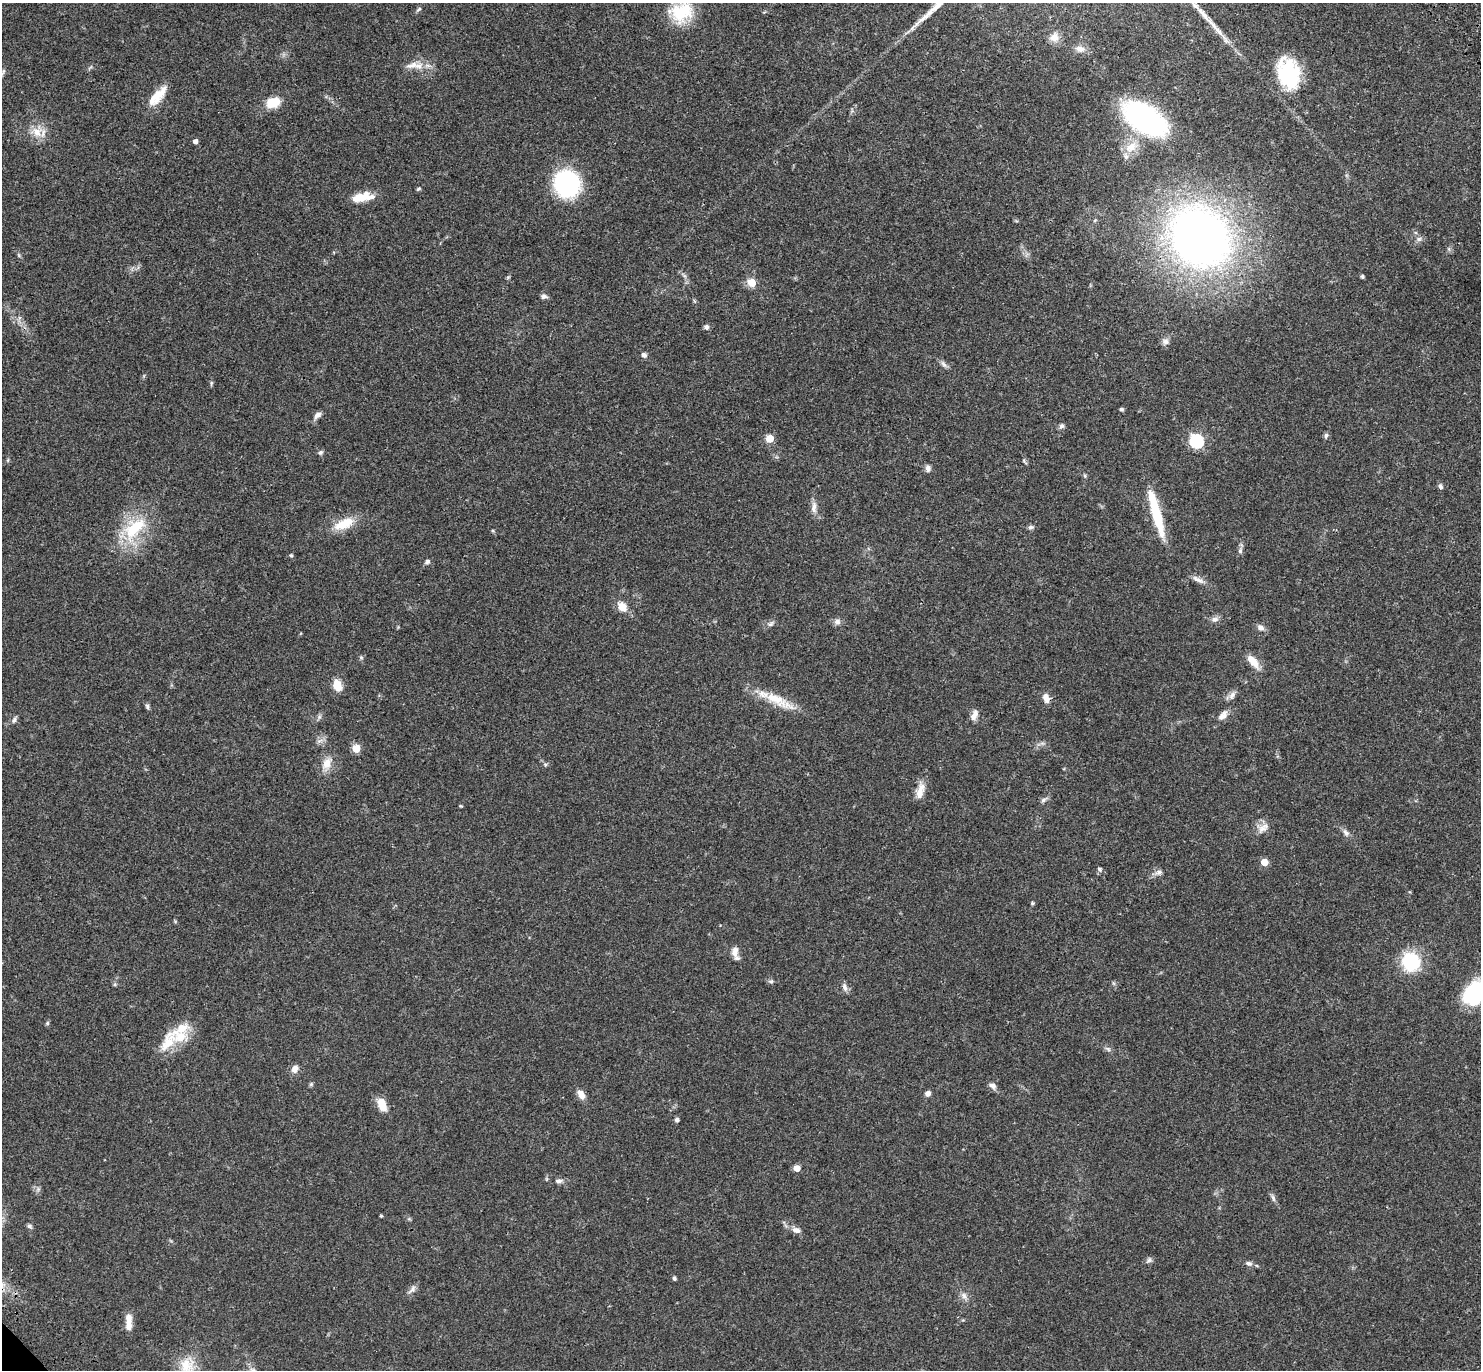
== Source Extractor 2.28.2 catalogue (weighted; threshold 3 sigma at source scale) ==
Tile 10 of 4 x 4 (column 2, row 3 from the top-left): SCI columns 1578-3056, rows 1614-2981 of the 6115 x 6103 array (HDU 1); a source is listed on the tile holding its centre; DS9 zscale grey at full resolution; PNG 1483 x 1372 px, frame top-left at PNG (2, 3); no overlay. Shown black and unused: <1% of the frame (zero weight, under 3 of 4 exposures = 6% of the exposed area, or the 3 px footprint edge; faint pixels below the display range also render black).
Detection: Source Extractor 2.28.2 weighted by HDU 2 'WHT'; one run over the whole footprint, this tile lists its part. Background 0.0501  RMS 0.0056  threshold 0.0252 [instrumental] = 3 sigma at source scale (4.5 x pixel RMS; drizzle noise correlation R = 1.50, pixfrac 1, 0.05/0.05 arcsec/px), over >= 5 px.
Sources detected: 110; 2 long thin detections or spike segments (spike, bleed or trail) — not listed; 5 inside a brighter listed object's ellipse — not listed separately; the other 103 listed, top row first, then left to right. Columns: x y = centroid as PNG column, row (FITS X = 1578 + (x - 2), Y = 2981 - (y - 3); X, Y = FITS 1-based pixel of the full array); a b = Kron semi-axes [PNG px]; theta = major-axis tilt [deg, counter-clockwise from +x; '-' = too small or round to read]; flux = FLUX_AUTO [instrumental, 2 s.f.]
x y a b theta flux
419 9 7 4 36 0.96
681 12 29 25 29 24
1054 37 12 11 - 4.6
1080 49 14 9 -7 3.7
413 65 19 8 16 5.7
3 72 11 4 64 1.2
1288 74 36 24 -76 38
157 96 31 11 48 10
273 102 13 9 18 13
1144 118 33 18 -32 140
37 131 18 14 63 8
195 141 4 4 - 2.6
1131 147 20 12 36 9.5
567 184 20 18 -45 82
419 189 7 4 37 0.79
362 197 25 9 10 11
1200 237 47 40 -47 450
1419 239 8 6 2 1.8
1449 249 6 4 -71 0.91
18 255 6 4 -69 0.74
1362 276 5 4 - 0.82
752 282 7 6 - 8.9
544 296 8 6 -3 1.7
706 327 7 6 - 1.6
1165 342 10 9 - 2.5
644 355 6 6 - 1.7
943 364 11 6 -53 1.8
211 383 8 4 82 0.79
1121 409 5 4 - 0.95
317 415 11 6 46 2.6
1062 426 7 6 - 1.4
1326 435 8 5 73 1.2
770 438 5 5 - 16
1196 441 6 6 - 86
321 452 7 6 - 1.2
1024 461 9 4 -57 0.81
928 468 10 6 -81 1.9
1085 476 6 4 -72 0.71
1440 486 7 5 -75 1.5
814 507 17 7 87 3.5
1157 515 47 11 -75 24
344 524 29 12 22 12
1031 527 8 5 1 1.3
134 528 40 19 46 29
1240 551 8 5 82 1.6
291 555 6 4 -41 0.78
427 562 8 6 34 1.3
1198 580 19 6 -28 3.2
622 607 9 8 - 7.4
1215 619 10 6 1 2.1
837 622 9 7 9 2.3
771 624 10 5 44 1.6
1261 628 9 7 -18 2.2
361 657 6 4 -45 0.76
1253 661 19 9 -51 6.9
337 685 13 9 -72 7.2
1232 695 13 7 59 2.5
1046 698 10 8 -66 4.3
778 700 48 12 -27 16
147 707 8 5 -73 1.2
974 715 13 7 65 3.6
1223 716 13 8 47 4
319 717 7 4 72 1.1
14 720 9 5 60 1.5
356 748 5 5 - 17
327 763 17 11 61 6.8
920 789 18 10 71 6
1044 800 10 5 33 1.5
460 806 4 3 - 0.53
1263 828 17 8 41 4.2
1346 833 11 7 -56 2.3
1264 862 5 5 - 11
1100 869 6 6 - 1.3
1159 872 8 8 - 2.3
1032 903 5 4 - 0.69
735 951 13 8 87 3.6
1411 962 17 16 - 32
771 981 6 6 - 1.1
845 987 12 7 -71 2.2
1475 993 29 20 44 49
47 1023 6 5 - 0.81
168 1042 39 15 58 14
1108 1049 8 4 -45 1.2
295 1069 10 8 62 3.3
311 1084 6 4 47 0.82
993 1086 9 7 -39 2.6
928 1093 6 5 - 2.4
581 1095 11 7 -55 4.5
382 1104 15 9 -69 7.9
677 1120 4 4 - 1.7
797 1168 5 4 - 6.8
558 1181 9 6 2 1.9
1273 1198 10 5 -71 1.6
381 1216 4 3 - 0.57
29 1226 7 5 -30 1.2
796 1230 10 7 -17 3
1149 1260 9 6 50 1.4
1249 1263 10 6 -13 1.8
674 1278 5 4 - 1.2
412 1289 13 7 50 2.4
964 1296 11 7 -56 2.5
129 1319 15 9 -81 4.5
187 1366 31 21 -77 17
Overlapping masked pixels (flux is a lower limit): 1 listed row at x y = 1046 698
Isophote crosses this tile's border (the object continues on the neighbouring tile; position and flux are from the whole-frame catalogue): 3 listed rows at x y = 681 12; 1475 993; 187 1366